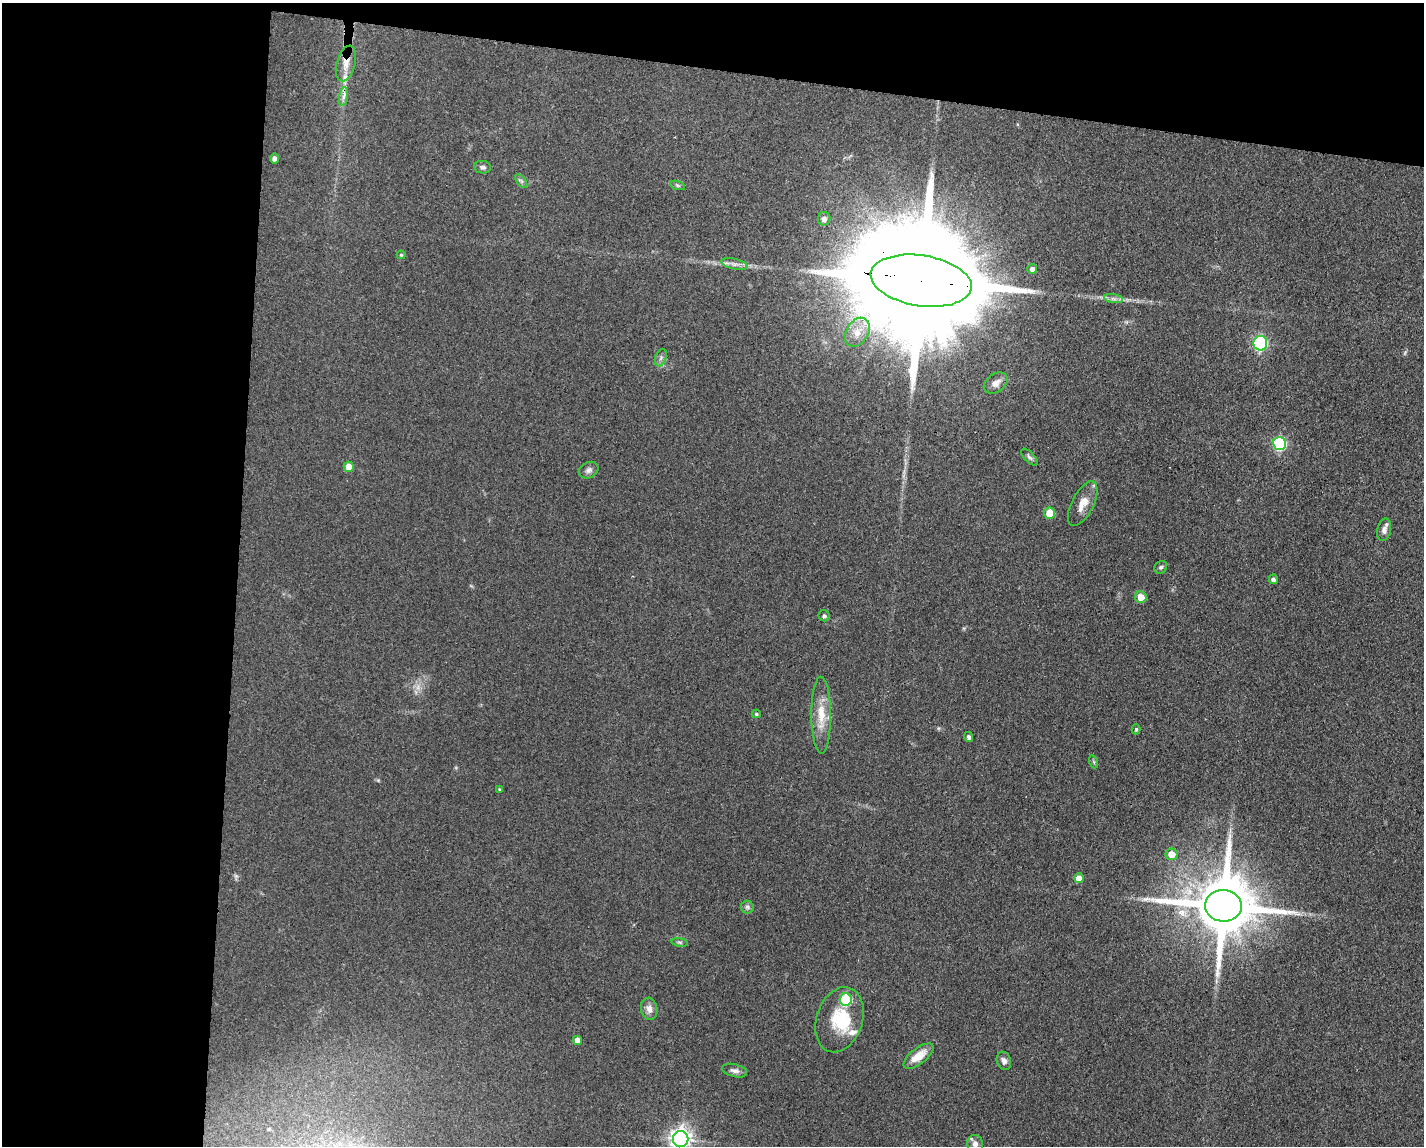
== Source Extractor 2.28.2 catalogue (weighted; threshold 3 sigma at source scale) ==
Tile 1 of 3 x 4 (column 1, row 1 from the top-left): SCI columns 117-1538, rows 3436-4579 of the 4607 x 4584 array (HDU 1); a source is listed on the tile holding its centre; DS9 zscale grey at full resolution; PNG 1426 x 1148 px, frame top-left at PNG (2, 3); each listed source drawn as its Kron ellipse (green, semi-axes under 4 px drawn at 4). Shown black and unused: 23% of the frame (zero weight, under 3 of 4 exposures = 1% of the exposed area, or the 3 px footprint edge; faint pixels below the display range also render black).
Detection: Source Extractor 2.28.2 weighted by HDU 2 'WHT'; one run over the whole footprint, this tile lists its part. Background 0.154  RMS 0.0081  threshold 0.0363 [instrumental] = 3 sigma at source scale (4.5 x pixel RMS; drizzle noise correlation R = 1.50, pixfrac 1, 0.05/0.05 arcsec/px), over >= 5 px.
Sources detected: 53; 1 too faint to see at this stretch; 2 inside a brighter object's white glare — neither listed nor drawn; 3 inside a brighter listed object's ellipse — not listed separately; the other 47 listed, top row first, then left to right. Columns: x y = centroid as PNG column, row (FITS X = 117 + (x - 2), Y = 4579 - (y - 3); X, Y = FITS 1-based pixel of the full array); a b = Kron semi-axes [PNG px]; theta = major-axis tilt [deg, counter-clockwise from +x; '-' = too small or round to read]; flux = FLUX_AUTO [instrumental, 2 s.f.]
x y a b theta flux
346 63 18 9 75 9.4
344 97 9 4 81 2.8
274 159 5 4 - 3.2
482 167 8 6 -9 2.3
521 181 8 4 -53 1.6
677 185 8 3 -19 1.3
824 219 7 6 - 3.2
401 255 4 4 - 1
734 264 13 5 -13 3.7
1032 269 5 5 - 2.8
921 281 51 25 -9 45000
1113 299 9 4 -9 2.5
857 332 15 11 57 11
1260 343 7 7 - 100
661 358 9 5 70 2.3
996 383 13 9 35 5.5
1280 444 6 6 - 100
1029 457 11 5 -46 2.2
349 467 5 5 - 8.8
589 470 10 8 27 3
1083 504 24 11 63 10
1050 513 5 5 - 15
1384 530 11 7 79 4.1
1161 567 7 6 - 1.6
1273 579 5 4 - 2.2
1141 597 6 5 - 11
824 616 5 5 - 1.7
756 714 4 4 - 1.2
821 715 38 10 -90 18
1136 729 5 4 - 1.2
969 737 5 4 - 2
1094 762 7 4 -72 1.2
499 789 4 4 - 0.88
1171 854 6 6 - 11
1079 878 5 5 - 9.4
1223 906 18 16 -4 7000
747 907 6 6 - 2
680 942 8 4 -9 1.4
846 1000 6 6 - 58
649 1009 11 8 -78 5
839 1020 33 23 72 35
577 1040 4 4 - 6.8
918 1056 18 8 38 11
1004 1061 9 7 -70 3.6
735 1071 13 6 -14 3.4
681 1139 8 7 - 470
975 1144 9 8 - 3.7
Overlapping masked pixels (flux is a lower limit): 3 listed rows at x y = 346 63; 921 281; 1223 906
Isophote crosses this tile's border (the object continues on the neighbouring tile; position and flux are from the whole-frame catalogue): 1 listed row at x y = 681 1139